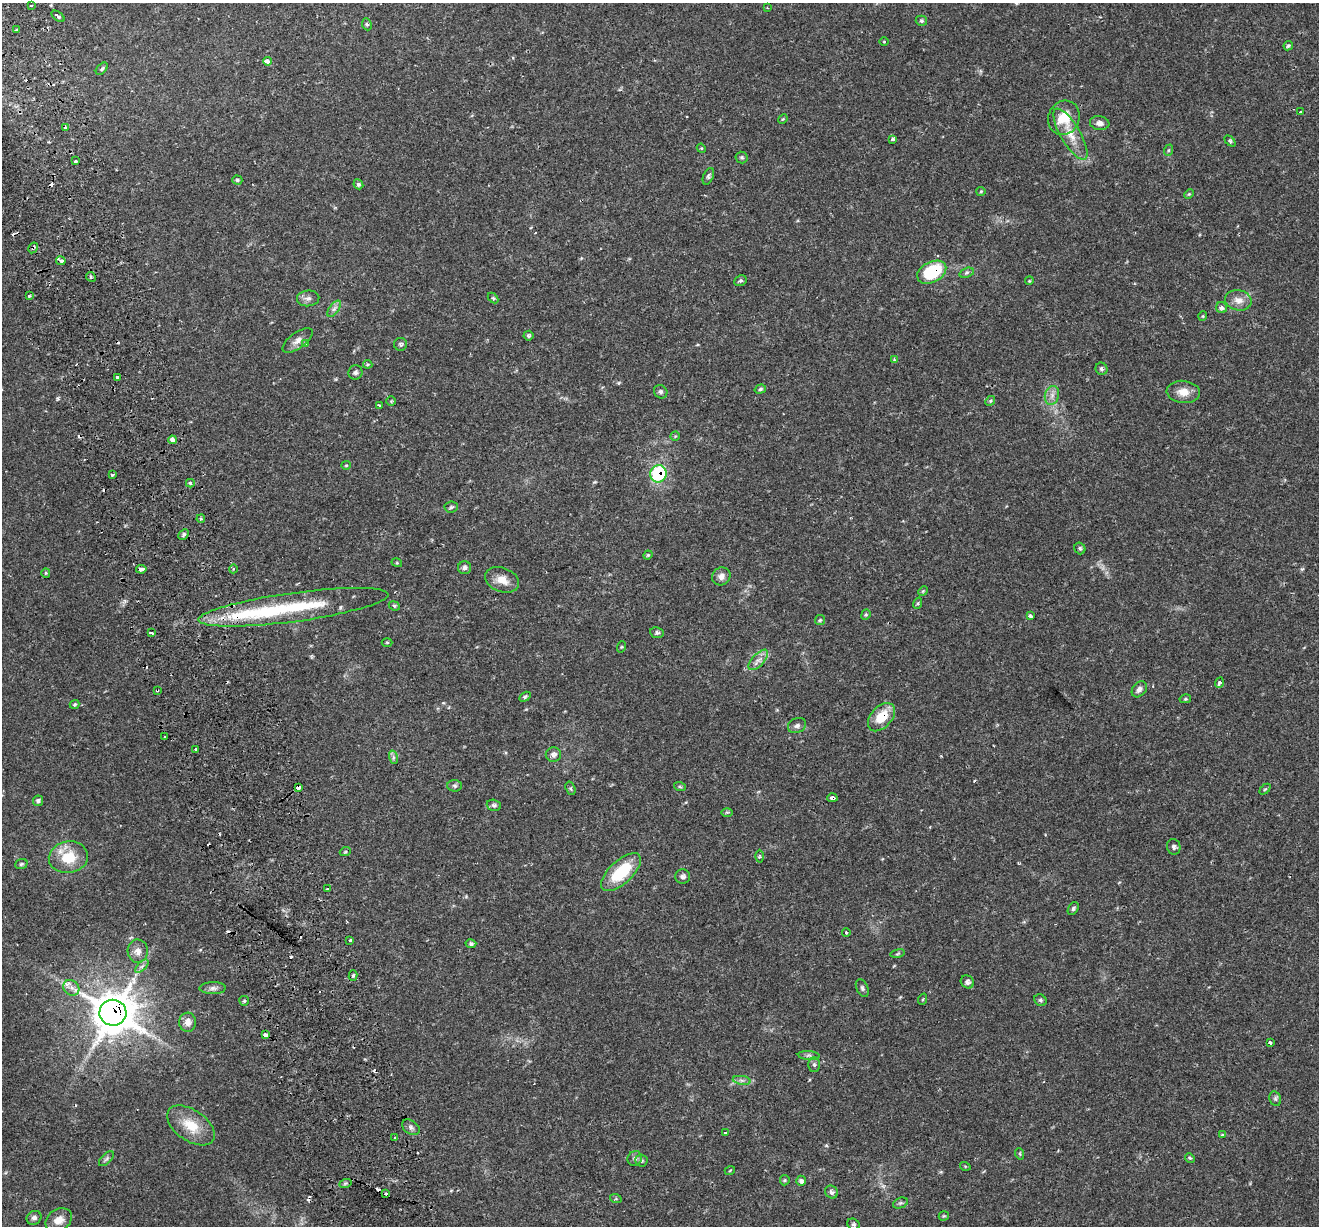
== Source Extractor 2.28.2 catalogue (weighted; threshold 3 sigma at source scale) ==
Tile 11 of 4 x 4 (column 3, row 3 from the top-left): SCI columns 2692-4008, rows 1408-2631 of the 5379 x 5211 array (HDU 1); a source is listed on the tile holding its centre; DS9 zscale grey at full resolution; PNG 1321 x 1228 px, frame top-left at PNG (2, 3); each listed source drawn as its Kron ellipse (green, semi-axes under 4 px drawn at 4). Shown black and unused: <1% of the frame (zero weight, under 2 of 3 exposures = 5% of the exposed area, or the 3 px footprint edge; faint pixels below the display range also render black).
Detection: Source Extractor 2.28.2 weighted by HDU 2 'WHT'; one run over the whole footprint, this tile lists its part. Background 0.0486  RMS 0.0036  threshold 0.0161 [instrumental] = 3 sigma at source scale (4.5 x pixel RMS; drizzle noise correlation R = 1.50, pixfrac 1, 0.0396/0.0396 arcsec/px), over >= 5 px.
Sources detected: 182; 18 cosmic-ray / hot-pixel residue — neither listed nor drawn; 2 inside a brighter listed object's ellipse — not listed separately; the other 162 listed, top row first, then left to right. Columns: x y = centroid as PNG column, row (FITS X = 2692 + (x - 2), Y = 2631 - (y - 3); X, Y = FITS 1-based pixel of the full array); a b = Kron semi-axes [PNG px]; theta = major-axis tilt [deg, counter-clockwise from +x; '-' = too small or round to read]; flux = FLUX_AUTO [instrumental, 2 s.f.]
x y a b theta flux
31 5 3 3 - 0.49
767 8 3 3 - 0.32
58 16 7 3 -37 0.67
921 21 6 5 - 0.64
367 24 6 4 -66 0.55
17 30 3 3 - 1.4
884 42 5 3 - 0.3
1288 46 5 4 - 0.5
267 61 4 3 - 2.7
102 69 7 4 46 0.7
1300 112 3 2 - 0.35
1064 118 17 15 65 8.7
783 119 5 4 - 0.32
1100 123 9 7 -7 1.7
66 128 3 2 - 0.87
1070 134 29 10 -60 6.4
892 139 3 3 - 0.92
1230 141 6 4 -45 0.58
701 148 5 3 - 0.33
1169 150 6 4 70 0.43
742 157 6 6 - 0.67
76 161 3 3 - 0.72
708 176 9 5 67 0.77
237 180 5 4 - 0.5
358 184 5 4 - 0.77
981 191 4 4 - 0.35
1189 194 5 4 - 0.38
33 248 6 4 60 0.69
61 261 5 3 - 1.6
932 272 16 10 28 21
967 273 7 4 20 0.66
91 277 5 4 - 0.47
740 281 6 5 - 0.66
1029 281 4 3 - 0.31
29 296 3 3 - 1.7
308 298 11 8 5 1.6
493 298 6 4 -45 0.54
1238 300 13 10 -11 3.2
1222 307 5 5 - 1.2
334 309 9 4 54 1.2
1203 316 4 4 - 0.35
528 336 5 5 - 0.61
297 340 18 8 37 2.3
306 344 4 4 - 1.1
400 344 6 6 - 0.76
895 360 4 3 - 0.44
368 364 5 4 - 0.37
1101 369 6 5 - 0.76
355 372 7 7 - 1
117 377 3 3 - 2.7
760 389 6 4 18 0.57
661 392 7 6 - 0.87
1183 392 17 11 -5 4
1052 395 10 7 75 1.9
391 401 5 4 - 0.41
990 401 5 4 - 0.44
379 405 3 2 - 0.4
675 436 4 4 - 0.37
172 440 4 4 - 1.5
346 465 5 4 - 0.39
658 474 8 8 - 22
112 475 3 2 - 0.8
190 483 4 3 - 1
451 507 6 5 - 0.72
201 519 4 3 - 0.64
184 534 6 4 46 0.84
1080 548 6 5 - 0.72
648 555 5 4 - 0.39
397 563 5 3 - 0.35
465 568 6 6 - 1.1
141 569 5 4 - 3.1
233 569 4 3 - 0.37
46 573 5 4 - 0.43
721 576 9 8 - 1.7
502 580 17 12 -22 4.1
923 591 5 4 - 0.39
918 603 6 4 72 0.49
394 606 6 4 -23 0.56
294 607 96 14 8 28
866 615 5 4 - 0.48
1030 616 4 3 - 1.7
820 620 5 4 - 0.49
151 632 4 3 - 1.1
657 633 7 5 -10 0.76
387 642 5 3 - 0.37
621 647 6 3 71 0.37
758 660 13 6 47 2
1219 683 5 3 - 1.4
1139 689 9 6 49 1.3
157 690 3 3 - 0.71
525 697 6 4 31 0.55
1185 699 6 4 12 0.43
75 704 5 4 - 0.52
881 717 16 10 48 8.9
797 726 9 7 24 1.2
165 737 3 3 - 0.97
195 750 3 3 - 1.1
553 754 7 7 - 1.4
393 757 7 4 -73 0.83
455 786 7 5 -2 0.79
298 787 4 3 - 10
680 787 6 3 -19 0.48
570 788 7 4 -73 0.63
1265 789 6 4 43 0.44
832 798 5 3 - 1.5
38 801 5 5 - 0.72
494 805 7 5 -17 0.85
727 812 6 4 0 0.46
1174 847 8 7 - 1.1
345 852 5 3 - 0.36
759 856 6 4 89 0.53
68 857 19 16 8 9.8
21 864 6 4 19 0.61
621 872 25 11 43 16
683 876 7 7 - 1.2
327 889 3 3 - 0.72
1073 909 7 5 60 0.68
846 932 4 3 - 0.37
350 940 3 3 - 1.4
471 944 5 4 - 0.79
138 951 11 10 - 2.5
898 954 7 3 10 0.43
142 966 8 4 45 0.96
353 976 5 4 - 0.67
967 982 7 6 - 0.96
71 988 9 7 -44 1.8
213 988 13 6 1 1.4
862 988 9 5 -67 0.86
923 999 6 3 71 0.37
1040 1000 6 5 - 0.75
244 1001 5 5 - 0.54
113 1013 13 13 - 1000
188 1022 9 8 - 2.5
266 1035 4 3 - 4.7
1270 1042 3 3 - 1.4
809 1056 11 4 -5 0.96
814 1065 7 6 - 0.8
742 1080 9 4 -8 1.1
1275 1099 7 5 -70 0.74
191 1125 27 15 -35 8.5
411 1127 10 6 -36 1.2
725 1133 3 2 - 0.44
1222 1135 4 3 - 0.36
395 1138 3 3 - 2.2
1020 1154 6 3 -71 0.45
635 1158 7 7 - 1.1
1190 1158 5 4 - 0.53
106 1159 9 5 45 0.86
641 1161 6 6 - 0.79
965 1166 5 3 - 0.32
730 1170 5 3 - 0.3
785 1180 5 5 - 0.43
801 1181 5 5 - 1.2
345 1184 6 4 20 0.52
831 1192 7 6 - 1.1
386 1194 4 3 - 1.3
616 1199 6 4 -18 0.43
900 1203 8 5 24 0.68
944 1216 5 4 - 0.4
34 1218 7 6 - 1.1
59 1220 14 10 34 3.6
853 1224 6 5 - 0.63
Overlapping masked pixels (flux is a lower limit): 11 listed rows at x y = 33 248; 61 261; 932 272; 658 474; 141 569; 157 690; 881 717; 298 787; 832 798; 113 1013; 266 1035